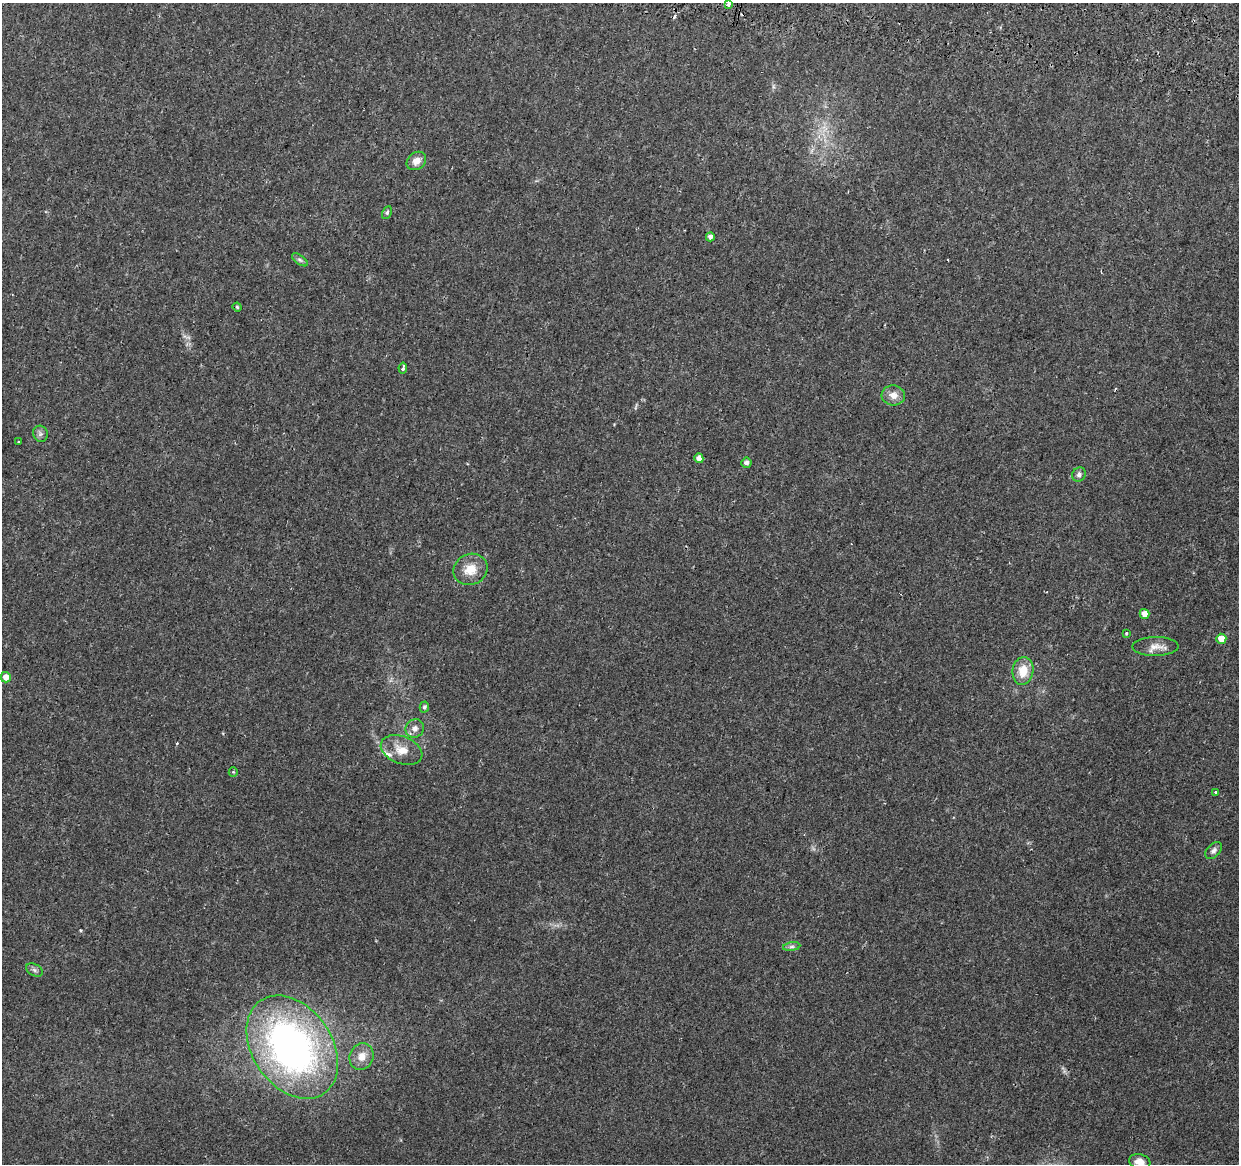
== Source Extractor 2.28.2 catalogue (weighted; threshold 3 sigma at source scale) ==
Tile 10 of 4 x 4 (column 2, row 3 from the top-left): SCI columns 1257-2493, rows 1493-2654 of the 4979 x 5250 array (HDU 1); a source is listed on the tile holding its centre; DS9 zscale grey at full resolution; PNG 1241 x 1166 px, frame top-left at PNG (2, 3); each listed source drawn as its Kron ellipse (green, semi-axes under 4 px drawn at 4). Shown black and unused: <1% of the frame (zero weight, under 2 of 3 exposures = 3% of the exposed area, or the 3 px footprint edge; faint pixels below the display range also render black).
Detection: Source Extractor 2.28.2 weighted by HDU 2 'WHT'; one run over the whole footprint, this tile lists its part. Background 0.0364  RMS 0.0037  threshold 0.0166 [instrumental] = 3 sigma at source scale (4.5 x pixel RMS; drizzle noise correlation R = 1.50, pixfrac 1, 0.0396/0.0396 arcsec/px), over >= 5 px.
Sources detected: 39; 1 too faint to see at this stretch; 6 cosmic-ray / hot-pixel residue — neither listed nor drawn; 1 inside a brighter listed object's ellipse — not listed separately; the other 31 listed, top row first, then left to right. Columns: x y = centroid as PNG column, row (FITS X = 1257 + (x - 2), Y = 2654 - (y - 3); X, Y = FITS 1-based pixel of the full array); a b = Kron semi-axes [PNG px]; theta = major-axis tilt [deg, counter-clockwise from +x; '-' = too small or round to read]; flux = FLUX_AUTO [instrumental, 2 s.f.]
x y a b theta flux
729 4 4 3 - 2.5
416 161 10 8 37 2.7
387 212 7 4 64 0.66
710 237 4 4 - 1.4
300 260 9 4 -35 0.91
237 307 4 3 - 0.43
403 368 5 3 - 2.5
893 395 11 10 - 3.3
40 434 8 7 - 1.1
18 442 3 2 - 0.49
699 458 5 4 - 2.5
746 463 5 5 - 1.4
1079 475 7 6 - 1.1
470 569 17 15 25 5.9
1144 614 5 5 - 3.4
1126 633 4 3 - 0.84
1221 639 5 5 - 4.3
1155 647 23 9 1 3.8
1023 671 14 10 82 6.5
6 677 5 5 - 3.1
424 707 6 4 76 0.74
415 728 9 9 - 2.1
402 750 21 13 -21 5.9
233 772 5 4 - 0.51
1215 792 3 3 - 1.2
1214 850 10 6 46 1.3
792 947 9 4 8 0.9
34 970 9 5 -28 1
292 1047 56 40 -56 150
362 1057 13 12 - 3.9
1140 1162 11 8 -17 3.2
Isophote crosses this tile's border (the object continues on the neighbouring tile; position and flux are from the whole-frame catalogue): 2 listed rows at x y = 729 4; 1140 1162